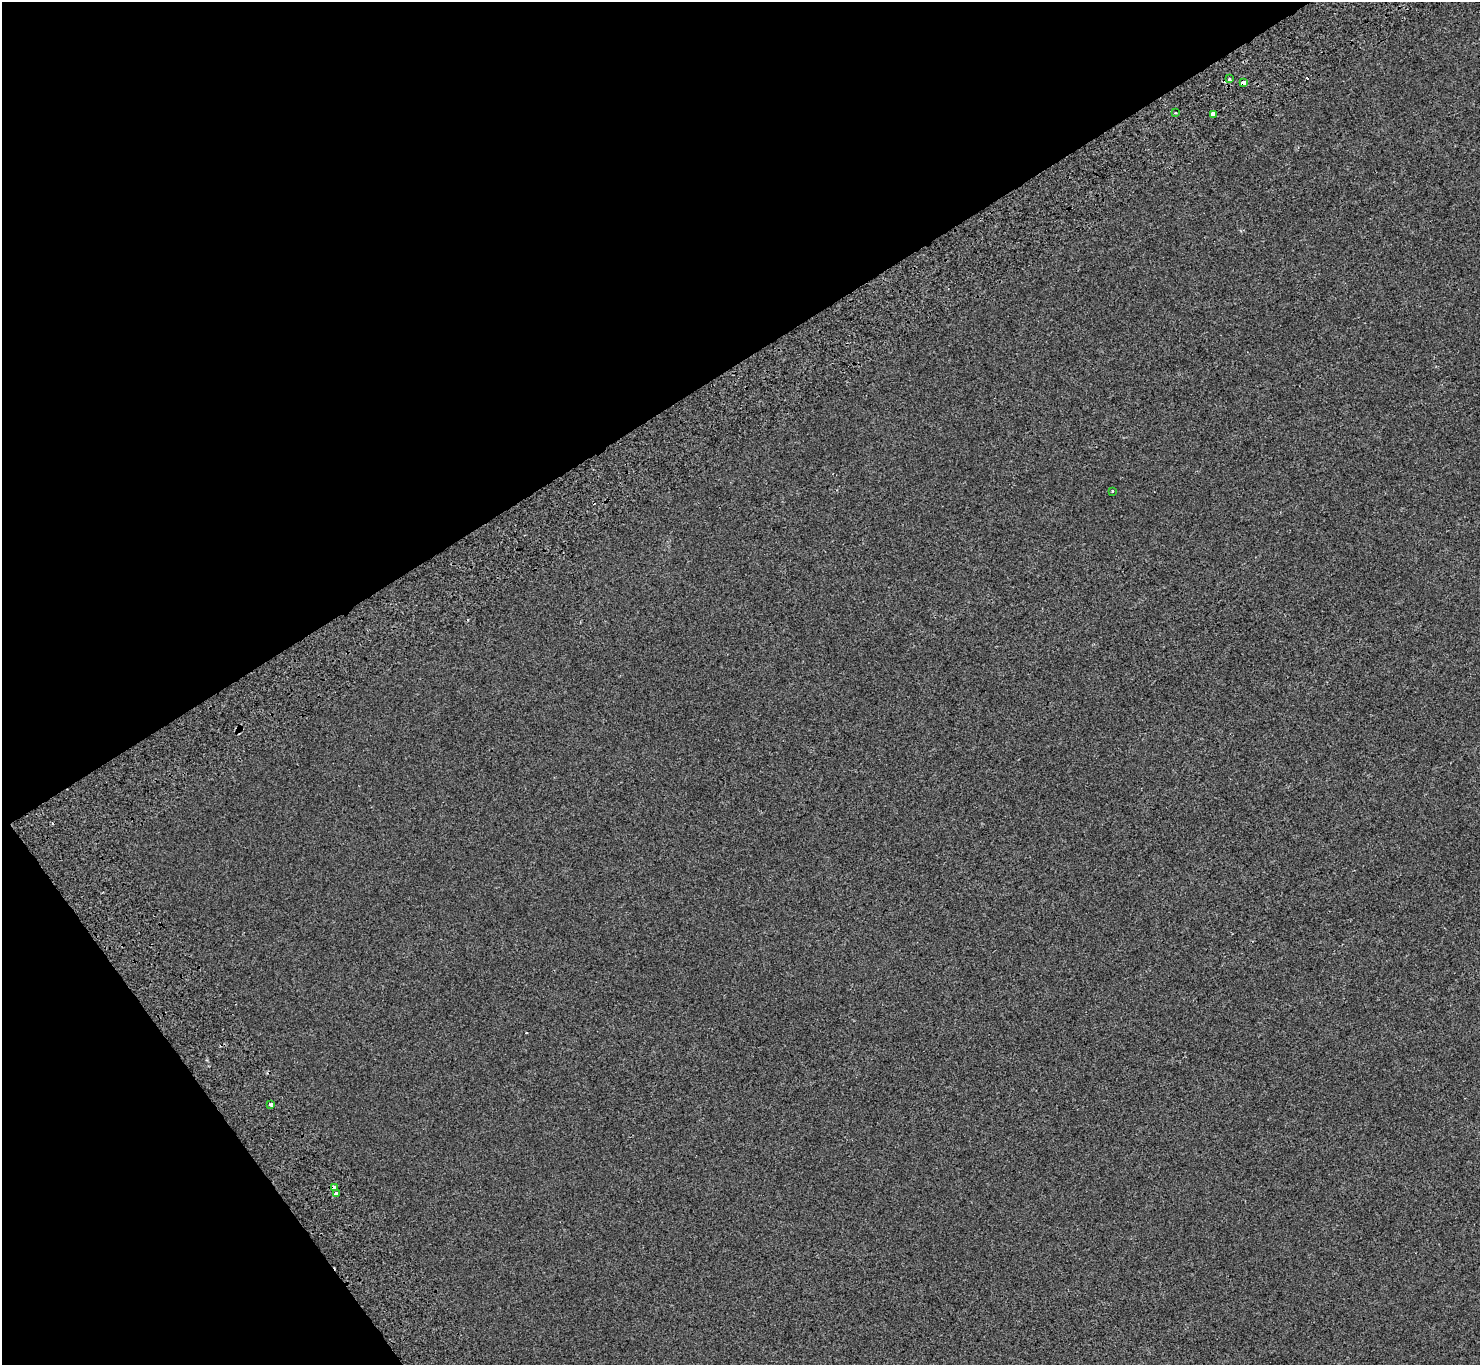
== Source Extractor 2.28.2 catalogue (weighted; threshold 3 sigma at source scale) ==
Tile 5 of 4 x 4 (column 1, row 2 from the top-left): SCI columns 107-1584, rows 3049-4411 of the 6121 x 6036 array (HDU 1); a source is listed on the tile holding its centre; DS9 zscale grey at full resolution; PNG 1482 x 1367 px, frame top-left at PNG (2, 2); each listed source drawn as its Kron ellipse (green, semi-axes under 4 px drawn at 4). Shown black and unused: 32% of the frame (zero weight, under 2 of 3 exposures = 7% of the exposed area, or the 3 px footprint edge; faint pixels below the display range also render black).
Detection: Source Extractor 2.28.2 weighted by HDU 2 'WHT'; one run over the whole footprint, this tile lists its part. Background -7.26e-04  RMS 0.0046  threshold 0.0205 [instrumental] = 3 sigma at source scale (4.5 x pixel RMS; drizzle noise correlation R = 1.50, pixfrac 1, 0.0396/0.0396 arcsec/px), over >= 5 px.
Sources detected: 11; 3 cosmic-ray / hot-pixel residue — neither listed nor drawn; the other 8 listed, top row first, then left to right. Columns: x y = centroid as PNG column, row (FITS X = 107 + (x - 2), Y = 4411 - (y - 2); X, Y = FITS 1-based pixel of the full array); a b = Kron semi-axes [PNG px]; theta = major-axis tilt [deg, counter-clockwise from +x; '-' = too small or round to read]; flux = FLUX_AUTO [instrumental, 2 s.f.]
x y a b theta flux
1229 79 3 3 - 2.4
1243 83 4 3 - 11
1175 113 3 3 - 0.55
1213 114 3 3 - 180
1113 491 3 2 - 0.42
271 1104 3 3 - 2.7
334 1187 4 3 - 5.3
336 1194 4 3 - 4.4
Overlapping masked pixels (flux is a lower limit): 3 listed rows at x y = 1229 79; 1243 83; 334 1187